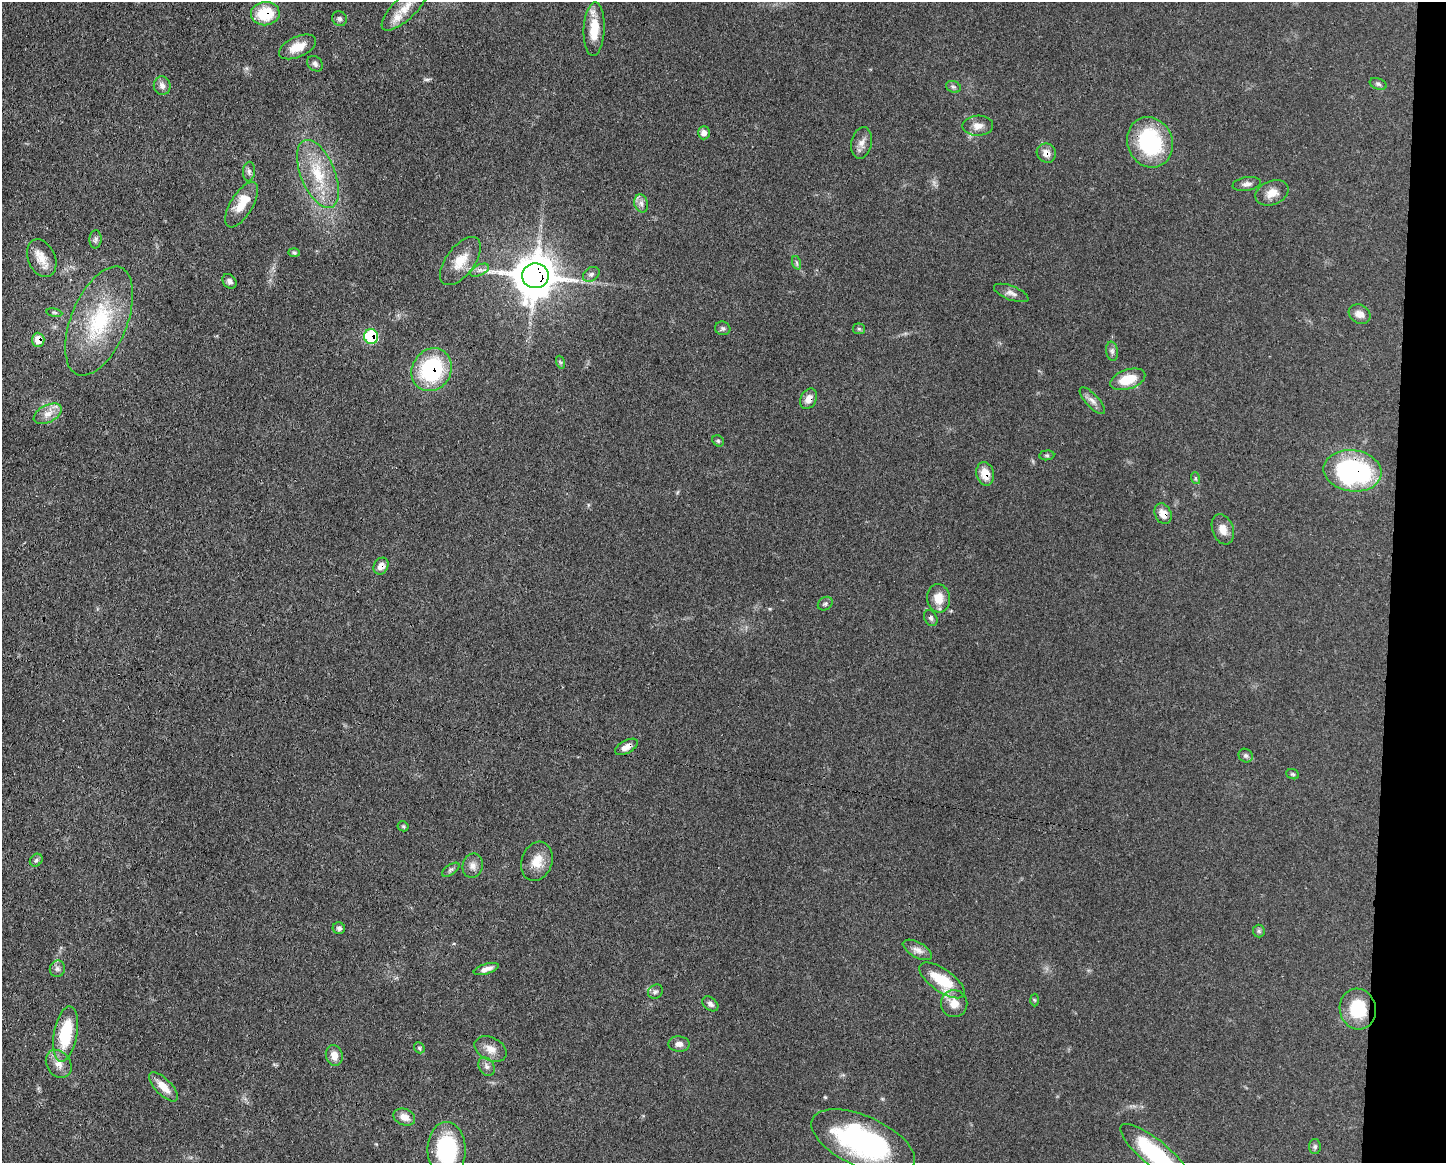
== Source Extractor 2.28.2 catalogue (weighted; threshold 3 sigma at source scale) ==
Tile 6 of 3 x 4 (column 3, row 2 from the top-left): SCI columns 3002-4445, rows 2328-3488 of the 4672 x 4656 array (HDU 1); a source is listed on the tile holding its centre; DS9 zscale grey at full resolution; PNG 1448 x 1165 px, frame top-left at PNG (2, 2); each listed source drawn as its Kron ellipse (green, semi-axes under 4 px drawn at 4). Shown black and unused: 4% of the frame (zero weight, under 3 of 4 exposures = <1% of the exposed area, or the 3 px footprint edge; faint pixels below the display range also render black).
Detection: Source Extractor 2.28.2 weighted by HDU 2 'WHT'; one run over the whole footprint, this tile lists its part. Background 0.0585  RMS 0.0042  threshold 0.019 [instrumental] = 3 sigma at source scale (4.5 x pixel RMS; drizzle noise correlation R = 1.50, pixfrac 1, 0.05/0.05 arcsec/px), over >= 5 px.
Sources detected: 89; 2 inside a brighter listed object's ellipse — not listed separately; the other 87 listed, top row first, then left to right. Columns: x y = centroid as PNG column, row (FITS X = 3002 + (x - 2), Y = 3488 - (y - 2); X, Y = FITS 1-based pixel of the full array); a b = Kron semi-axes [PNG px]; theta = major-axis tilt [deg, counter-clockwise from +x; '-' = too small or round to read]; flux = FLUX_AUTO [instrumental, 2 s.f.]
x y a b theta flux
405 8 30 11 44 6.7
265 14 14 11 7 15
339 19 8 7 - 1
594 29 27 10 87 9.7
298 47 20 10 24 6.9
315 64 8 7 - 1.3
1378 84 9 5 -21 1
162 86 9 8 - 2.1
953 87 7 5 -20 0.93
978 126 15 10 1 3.3
704 133 6 6 - 2.4
1150 142 26 22 -68 39
861 143 16 10 78 3
1046 153 10 9 - 3.3
249 172 10 6 84 1.2
318 174 36 17 -68 17
1247 184 14 7 9 1.8
1272 193 17 12 22 4.6
641 203 9 6 -74 1.9
242 205 25 11 59 7.2
95 239 9 6 87 1.3
294 252 6 4 -2 0.58
42 258 20 13 -66 5.6
460 261 28 14 53 8.4
797 263 7 4 -71 0.75
480 270 10 5 26 1.5
591 274 9 6 36 1.4
535 276 13 12 - 1300
229 281 8 6 -48 1.4
1011 293 18 7 -21 2.2
54 313 8 4 -9 0.64
1359 314 11 9 -29 3.2
99 321 58 28 68 35
723 328 8 6 -15 0.99
859 329 6 5 - 0.7
371 337 7 7 - 23
38 340 7 6 - 6.2
1112 351 9 6 -80 1.2
560 362 6 4 -71 0.6
432 370 22 19 60 38
1128 379 18 9 18 9.9
809 399 11 8 63 3.3
1092 401 17 6 -47 2.4
48 414 15 8 28 3.7
718 441 6 5 - 0.67
1047 455 7 5 4 0.78
1353 471 29 20 -8 69
985 474 12 8 -77 6.2
1195 478 6 4 -71 0.54
1163 514 11 8 -64 3.8
1223 529 15 10 -69 4.1
381 566 9 7 60 2.8
939 598 14 11 -82 5.8
825 604 8 6 37 0.91
931 618 8 6 -63 1.1
626 747 12 6 28 2.9
1246 756 7 6 - 1
1293 774 7 5 -21 0.63
403 826 5 5 - 0.62
36 860 7 5 45 0.93
537 861 20 15 70 6.8
473 866 12 10 76 2.5
451 870 10 5 34 0.98
339 928 6 5 - 1
1259 931 6 6 - 0.83
917 950 16 7 -29 2.6
57 969 8 7 - 1.4
486 969 13 5 16 2.3
942 980 27 11 -35 15
655 992 8 6 41 1.1
1034 1000 6 4 -88 0.54
710 1004 9 6 -39 1.4
954 1004 13 13 - 4.7
1358 1009 20 18 -77 16
66 1034 28 11 80 22
679 1044 10 7 -1 2.1
419 1048 6 5 - 0.68
491 1049 17 11 -28 4.1
334 1056 10 8 -77 3.7
59 1064 15 11 -54 4.1
487 1067 10 7 -58 1.6
163 1087 19 8 -45 5.3
404 1117 11 8 -21 3.7
863 1142 55 25 -24 77
1315 1147 7 6 - 0.84
447 1150 27 19 -89 38
1156 1154 44 13 -40 41
Overlapping masked pixels (flux is a lower limit): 13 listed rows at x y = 265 14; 1046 153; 535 276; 371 337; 38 340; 432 370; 809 399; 1353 471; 985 474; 1163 514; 381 566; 626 747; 1156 1154
Isophote crosses this tile's border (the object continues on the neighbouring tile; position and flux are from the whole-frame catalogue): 2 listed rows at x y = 447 1150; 1156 1154